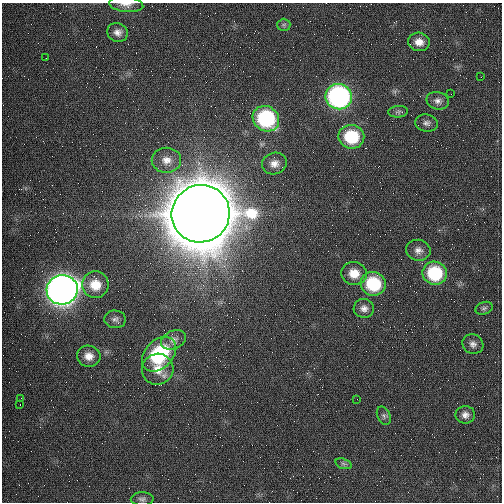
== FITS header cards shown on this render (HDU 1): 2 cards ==
NAXIS1  =                  500 / length of data axis 1
NAXIS2  =                  500 / length of data axis 2

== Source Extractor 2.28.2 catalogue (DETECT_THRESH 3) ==
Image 500 x 500 px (HDU 1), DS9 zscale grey, 1 PNG px = 1 image px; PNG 504 x 504 px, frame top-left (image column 1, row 500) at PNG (2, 3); each listed source drawn as its Kron ellipse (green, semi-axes under 4 px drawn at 4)
Background 1250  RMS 34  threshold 102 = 3 sigma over >= 5 px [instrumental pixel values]
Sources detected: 37; all 37 listed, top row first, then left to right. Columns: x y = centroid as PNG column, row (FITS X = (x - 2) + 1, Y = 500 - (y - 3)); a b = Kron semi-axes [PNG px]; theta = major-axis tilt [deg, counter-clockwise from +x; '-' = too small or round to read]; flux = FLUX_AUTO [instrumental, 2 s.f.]
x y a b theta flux
126 4 17 7 -7 1.5e+04
284 25 6 6 - 5.0e+03
117 32 10 9 - 1.4e+04
419 42 11 9 -12 2.2e+04
46 58 2 2 - 1.0e+03
481 77 2 2 - 1.1e+03
451 94 2 2 - 1.4e+03
339 97 13 12 - 5.2e+05
438 101 11 8 -13 1.2e+04
398 112 10 5 4 6.3e+03
266 119 14 12 -36 2.3e+05
426 123 11 8 -8 9.7e+03
351 137 13 11 -9 1.1e+05
166 160 15 12 1 2.4e+04
274 164 12 10 18 1.8e+04
201 214 29 28 - 2.1e+07
418 250 12 10 -11 1.5e+04
354 273 13 11 -6 3.4e+04
435 273 12 11 - 1.4e+05
373 284 12 12 - 1.2e+05
95 285 13 13 - 4.3e+04
62 290 15 14 - 2.2e+06
364 308 10 9 - 1.3e+04
484 308 9 6 19 5.9e+03
115 319 11 9 -5 9.1e+03
174 340 13 9 25 1.4e+04
473 344 11 9 -29 1.2e+04
159 354 20 14 47 2.1e+05
89 356 12 10 -10 2.3e+04
158 369 16 15 - 3.8e+04
21 398 2 2 - 2.4e+03
357 399 2 2 - 4.4e+03
20 404 3 2 - 1.8e+03
465 415 10 8 0 1.2e+04
384 416 10 6 -64 6.6e+03
343 464 8 5 -20 5.4e+03
142 499 11 6 2 7.7e+03
At the frame edge (FLAGS 8, measured only in part): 1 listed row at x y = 126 4